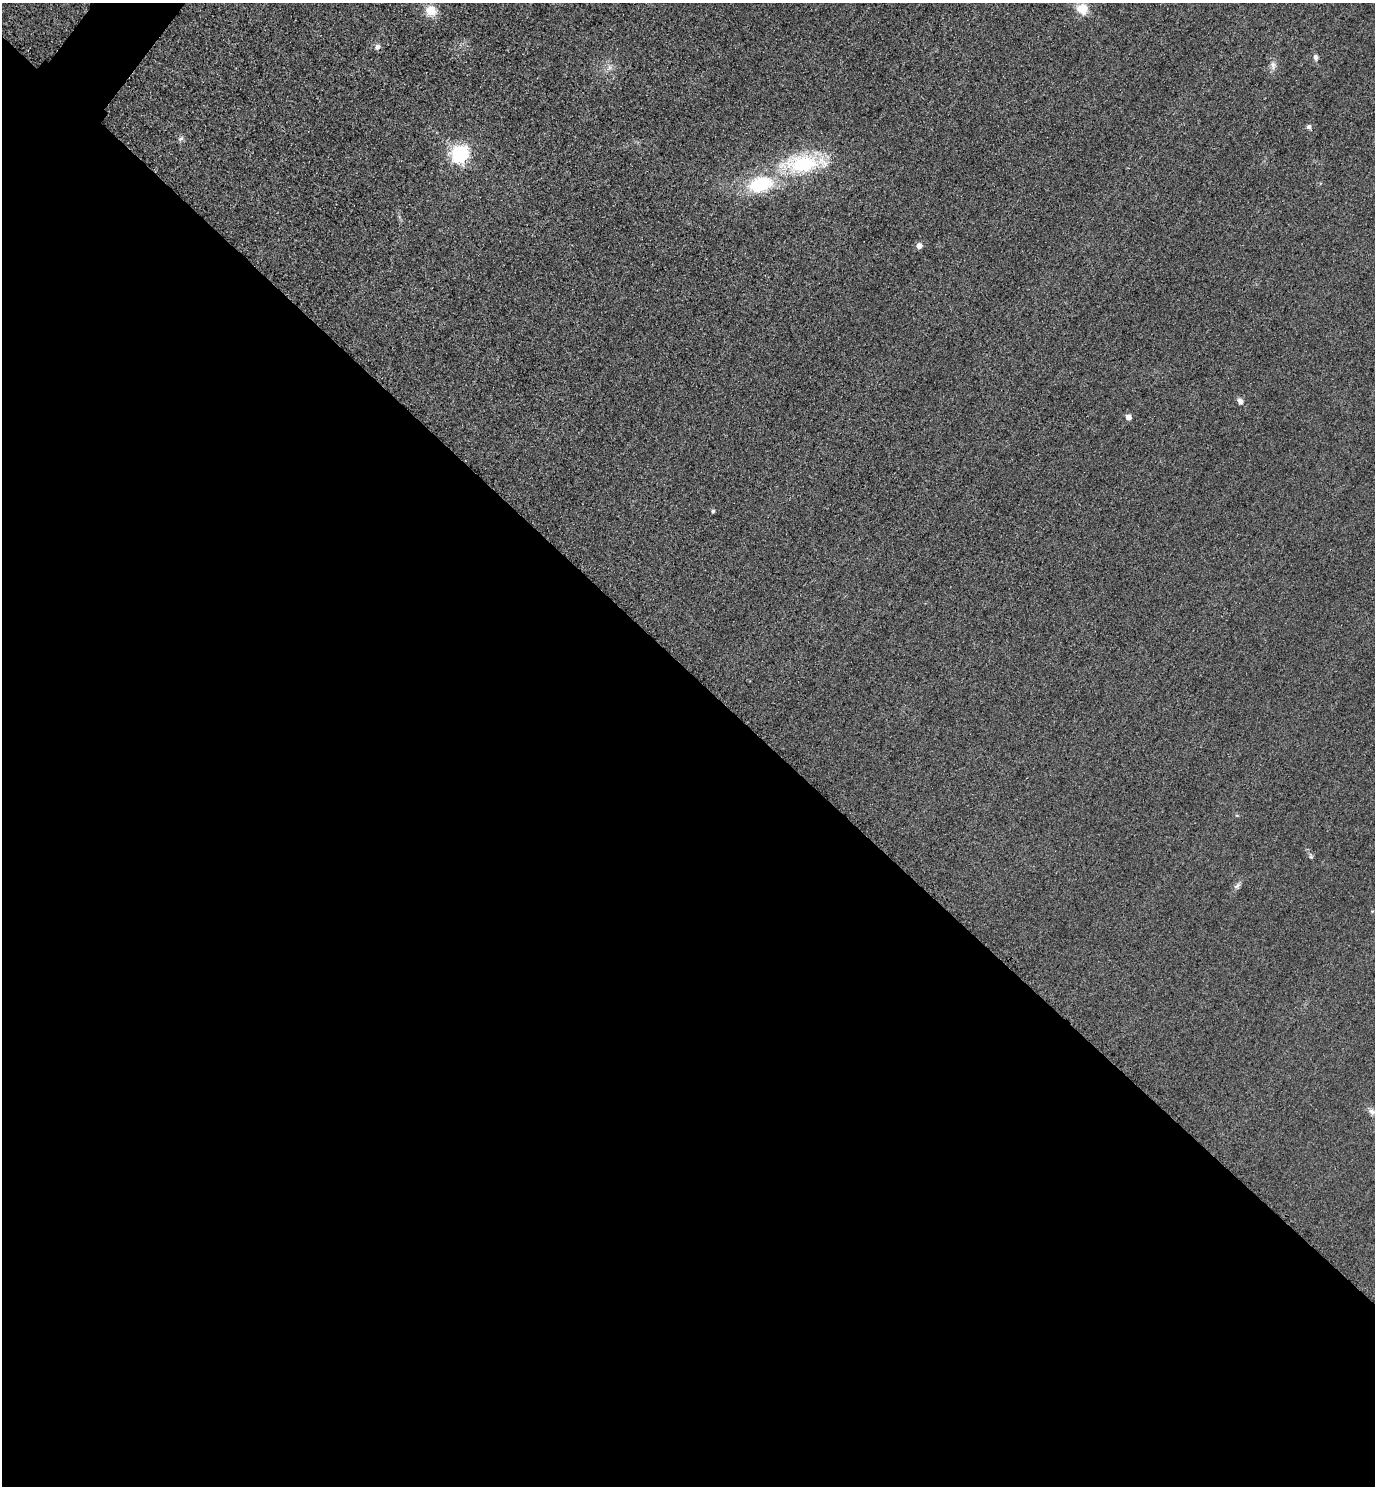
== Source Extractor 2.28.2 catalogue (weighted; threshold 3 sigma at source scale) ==
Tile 14 of 4 x 4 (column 2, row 4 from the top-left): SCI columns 1697-3069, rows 30-1513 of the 5996 x 5993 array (HDU 1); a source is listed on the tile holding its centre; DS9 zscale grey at full resolution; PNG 1377 x 1488 px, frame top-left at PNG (2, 3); no overlay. Shown black and unused: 55% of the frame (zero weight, under 3 of 4 exposures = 3% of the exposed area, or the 3 px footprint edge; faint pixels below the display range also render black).
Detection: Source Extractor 2.28.2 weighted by HDU 2 'WHT'; one run over the whole footprint, this tile lists its part. Background 0.0498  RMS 0.017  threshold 0.0754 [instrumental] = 3 sigma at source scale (4.5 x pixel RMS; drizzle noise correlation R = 1.50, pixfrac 1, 0.05/0.05 arcsec/px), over >= 5 px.
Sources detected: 17; all 17 listed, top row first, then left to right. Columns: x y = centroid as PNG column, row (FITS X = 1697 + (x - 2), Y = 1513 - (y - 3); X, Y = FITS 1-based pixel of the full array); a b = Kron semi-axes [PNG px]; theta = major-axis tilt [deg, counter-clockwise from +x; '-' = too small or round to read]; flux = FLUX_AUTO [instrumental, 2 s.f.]
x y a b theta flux
1082 9 15 14 - 24
431 11 14 13 - 24
377 47 8 7 - 5.8
1316 57 8 6 -71 5
1273 65 12 6 -80 7.7
609 67 7 4 -72 4.1
1309 127 6 6 - 4.3
181 138 8 5 40 3.9
460 154 7 6 - 590
802 164 43 21 4 140
761 184 27 16 16 100
919 246 5 5 - 10
1240 401 8 7 - 6.1
1128 417 5 5 - 11
713 511 4 4 - 3.5
1237 886 11 5 34 4.9
1372 1112 10 7 -33 7.1